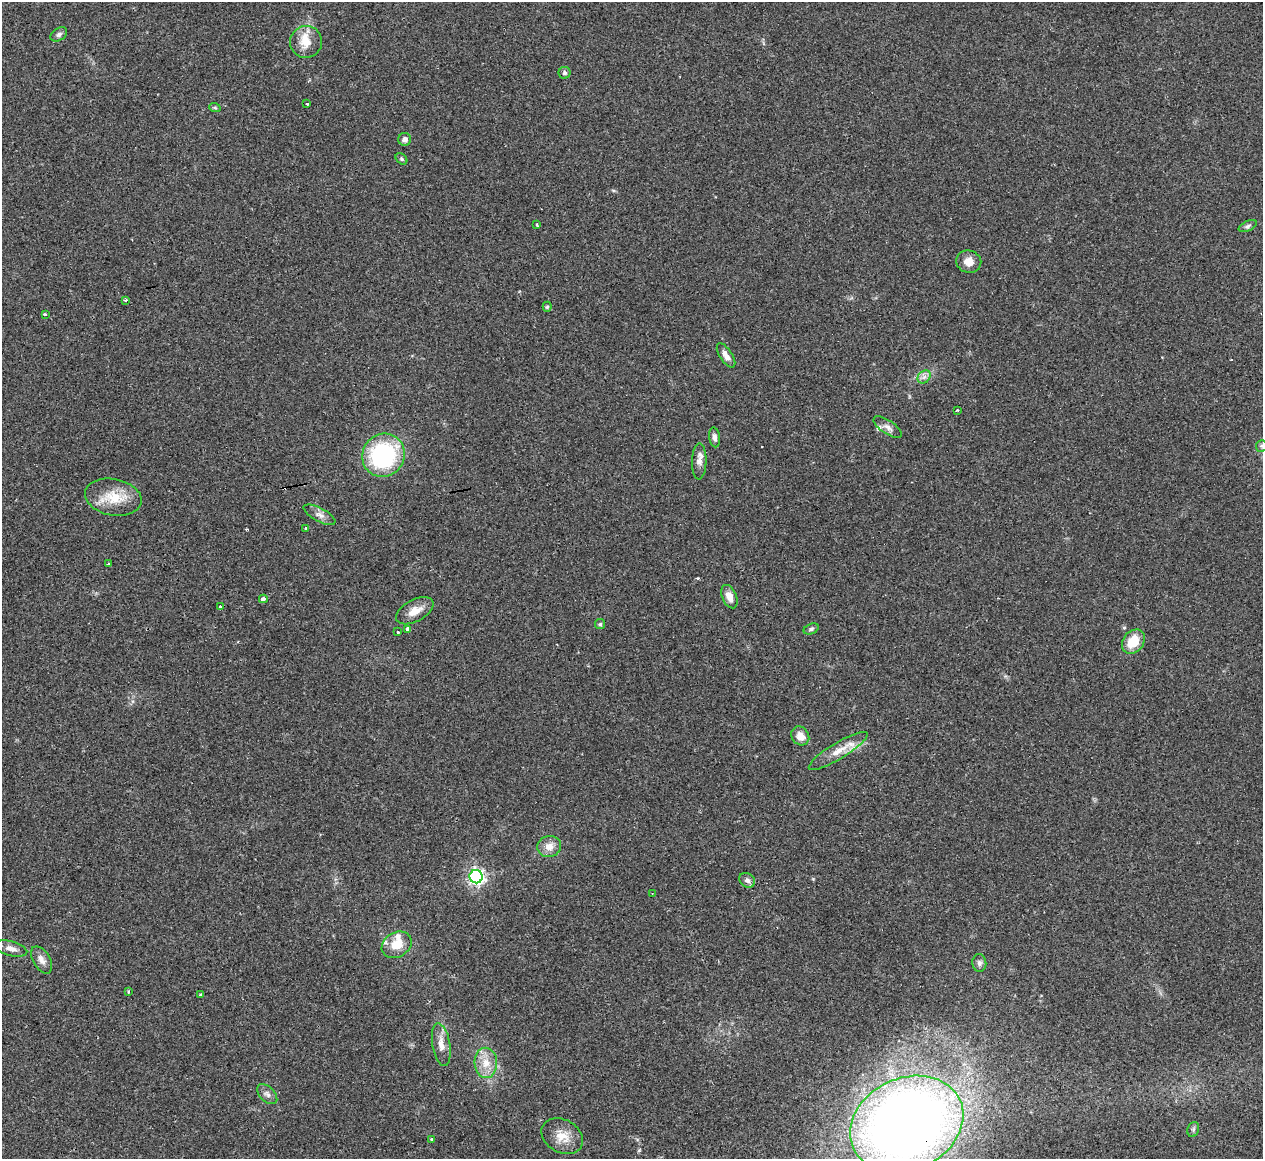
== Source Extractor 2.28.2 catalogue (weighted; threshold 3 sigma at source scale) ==
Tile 7 of 4 x 4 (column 3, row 2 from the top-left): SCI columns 2552-3812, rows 2576-3732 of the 5073 x 5080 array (HDU 1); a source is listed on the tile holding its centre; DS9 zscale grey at full resolution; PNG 1265 x 1161 px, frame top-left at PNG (2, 2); each listed source drawn as its Kron ellipse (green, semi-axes under 4 px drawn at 4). Shown black and unused: <1% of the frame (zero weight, under 2 of 3 exposures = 2% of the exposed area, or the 3 px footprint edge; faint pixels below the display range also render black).
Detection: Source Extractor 2.28.2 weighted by HDU 2 'WHT'; one run over the whole footprint, this tile lists its part. Background 0.059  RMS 0.0071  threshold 0.0318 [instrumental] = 3 sigma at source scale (4.5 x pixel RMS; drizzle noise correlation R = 1.50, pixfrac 1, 0.05/0.05 arcsec/px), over >= 5 px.
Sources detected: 59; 3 cosmic-ray / hot-pixel residue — neither listed nor drawn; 3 inside a brighter listed object's ellipse — not listed separately; the other 53 listed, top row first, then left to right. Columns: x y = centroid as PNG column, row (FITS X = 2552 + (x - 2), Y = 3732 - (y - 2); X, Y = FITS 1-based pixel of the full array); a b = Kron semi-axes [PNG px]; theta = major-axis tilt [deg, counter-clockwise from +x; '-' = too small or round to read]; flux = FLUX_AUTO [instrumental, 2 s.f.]
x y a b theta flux
59 34 9 6 33 1.9
306 42 16 16 - 10
565 73 6 6 - 1.5
307 104 3 2 - 1.1
215 108 6 3 -19 0.87
405 139 6 6 - 3
401 159 6 4 -42 1.2
537 225 3 2 - 1.8
1248 226 9 5 25 1.7
969 262 13 11 -17 6.6
125 300 3 3 - 2.7
547 307 5 4 - 1.1
45 314 4 3 - 1.6
726 355 14 6 -57 4.1
924 377 7 5 44 2.6
957 410 3 2 - 0.94
888 427 16 6 -34 3.9
715 437 10 5 -82 2.6
1261 446 6 5 - 1.3
383 455 22 21 - 83
699 461 18 7 89 5.2
113 497 28 18 -11 19
319 515 18 6 -28 4.1
306 528 3 3 - 2.6
108 564 3 3 - 1.3
729 597 12 7 -67 5.9
263 599 4 3 - 13
220 607 3 3 - 3.9
415 611 20 11 28 8.5
600 624 5 5 - 1.2
811 629 8 5 23 1.5
408 630 4 4 - 23
397 632 3 3 - 3.1
1133 642 13 10 52 16
800 736 10 8 -53 6.4
838 751 34 8 31 11
549 847 12 10 14 6.2
476 877 6 6 - 230
747 880 8 6 -34 2.6
652 894 3 2 - 0.47
397 945 16 12 31 13
11 948 17 7 -15 4.5
41 960 15 8 -59 4.6
979 963 9 7 -85 2.3
128 991 3 2 - 1
200 995 3 3 - 2.2
441 1045 22 9 -81 7.6
486 1063 15 11 -88 9.9
267 1094 12 7 -45 3.1
907 1124 58 46 25 820
1193 1129 8 5 70 1.5
562 1136 22 16 -30 11
432 1139 3 3 - 1
Overlapping masked pixels (flux is a lower limit): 2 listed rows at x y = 397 945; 907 1124
Isophote crosses this tile's border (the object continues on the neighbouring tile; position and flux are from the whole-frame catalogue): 1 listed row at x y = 907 1124